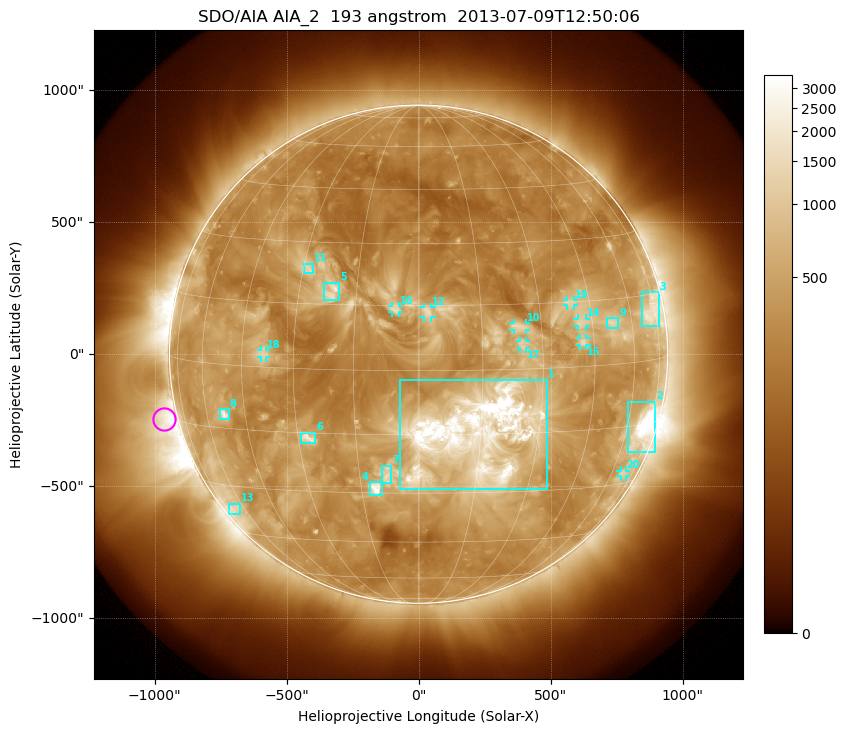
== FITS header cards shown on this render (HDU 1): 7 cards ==
TELESCOP= 'SDO/AIA'
INSTRUME= 'AIA_2'
WAVELNTH=                  193
WAVEUNIT= 'angstrom'
DATE-OBS= '2013-07-09T12:50:06.84'
CTYPE1  = 'HPLN-TAN'
CTYPE2  = 'HPLT-TAN'

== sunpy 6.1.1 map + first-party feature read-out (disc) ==
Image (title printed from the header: SDO/AIA AIA_2  193 angstrom  2013-07-09T12:50:06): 1024 x 1024 px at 2.4 arcsec/px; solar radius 944 arcsec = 393 px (full disc in frame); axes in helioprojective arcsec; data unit not stated in the header (colour bar unlabelled)
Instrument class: DISC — disc imager (sunpy class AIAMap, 193 A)
Bright regions (active regions / flare kernels): reference = the median radial profile (limb darkening/brightening removed); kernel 9 px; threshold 5 sigma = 733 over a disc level ~326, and >= 1.15x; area >= 12 px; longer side >= 9 px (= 22 arcsec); searched inside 0.97 R_sun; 23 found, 20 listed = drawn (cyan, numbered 1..; 9 of them under ~33 arcsec drawn as corner ticks so the feature stays visible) (cap 20 boxes per figure: the strongest are kept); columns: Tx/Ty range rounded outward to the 5 arcsec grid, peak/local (2 s.f.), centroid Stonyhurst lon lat
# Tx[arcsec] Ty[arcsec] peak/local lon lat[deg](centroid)
1 -70..485 -510..-95 15 +14 -15
2 790..900 -375..-180 18 +68 -16
3 845..910 105..235 5.9 +71 +11
4 -185..-140 -535..-485 8.7 -11 -29
5 -360..-300 205..270 5.3 -21 +18
6 -445..-390 -335..-295 5.4 -27 -16
7 -140..-100 -490..-420 4.3 -8 -25
8 -755..-720 -250..-205 6.5 -53 -12
9 715..755 100..140 4.7 +52 +10
10 360..405 90..120 3.9 +24 +10
11 -435..-400 305..345 3.8 -29 +23
12 20..50 140..180 3.9 +2 +13
13 -720..-675 -610..-565 4.4 -66 -37
14 600..635 105..135 3.7 +41 +10
15 610..635 30..60 4.1 +42 +6
16 -100..-75 155..185 3.4 -5 +14
17 385..405 20..50 3.6 +25 +6
18 -600..-575 -15..15 3.3 -38 +3
19 565..590 185..205 3.4 +39 +15
20 765..785 -465..-440 3.7 +67 -27
Off-limb structures (1.02-1.3 R_sun): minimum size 162 px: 2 found; the strongest spans PA ~70..145 deg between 1.02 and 1.3 R_sun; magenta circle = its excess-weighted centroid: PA ~105 deg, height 1.06 R_sun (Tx ~-965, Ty ~-245 arcsec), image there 3.9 x the reference